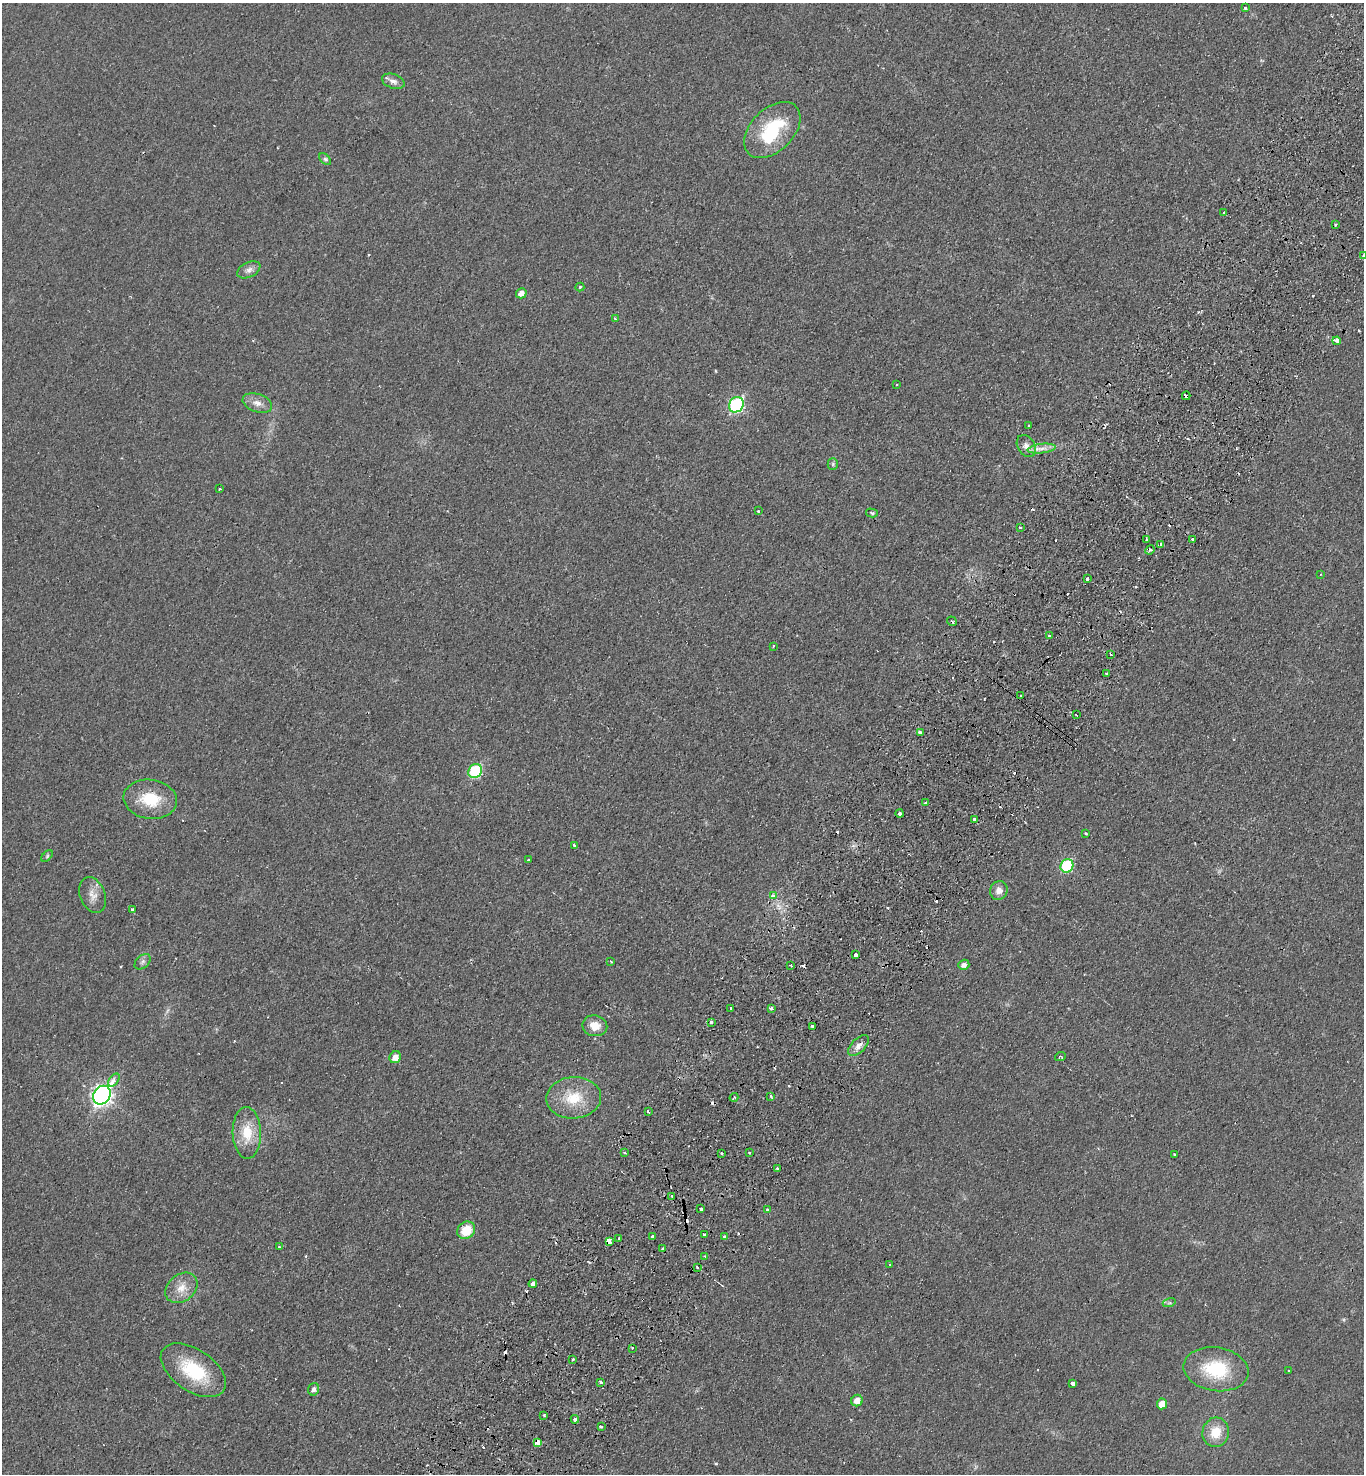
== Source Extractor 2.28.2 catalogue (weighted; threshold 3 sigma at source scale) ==
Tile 10 of 4 x 4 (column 2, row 3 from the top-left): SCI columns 1567-2928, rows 1512-2983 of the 5996 x 5963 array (HDU 1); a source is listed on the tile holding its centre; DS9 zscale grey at full resolution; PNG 1366 x 1476 px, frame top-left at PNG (2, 3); each listed source drawn as its Kron ellipse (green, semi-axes under 4 px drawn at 4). Shown black and unused: <1% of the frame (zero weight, under 2 of 3 exposures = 3% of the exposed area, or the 3 px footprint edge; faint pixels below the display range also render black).
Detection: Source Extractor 2.28.2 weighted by HDU 2 'WHT'; one run over the whole footprint, this tile lists its part. Background 0.0278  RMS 0.0048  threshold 0.0217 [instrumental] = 3 sigma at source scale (4.5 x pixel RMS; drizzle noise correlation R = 1.50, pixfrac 1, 0.05/0.05 arcsec/px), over >= 5 px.
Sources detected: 136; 1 inside a brighter object's white glare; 25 cosmic-ray / hot-pixel residue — neither listed nor drawn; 1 inside a brighter listed object's ellipse — not listed separately; the other 109 listed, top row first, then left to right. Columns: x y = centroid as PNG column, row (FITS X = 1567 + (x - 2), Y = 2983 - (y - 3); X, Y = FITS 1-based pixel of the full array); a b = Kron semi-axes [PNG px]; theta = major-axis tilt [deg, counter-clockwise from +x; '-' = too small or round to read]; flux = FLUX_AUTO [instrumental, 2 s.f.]
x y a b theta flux
1245 8 3 3 - 0.56
393 81 11 7 -20 2.4
772 130 33 21 45 29
325 159 7 4 -44 1
1224 213 3 3 - 1.2
1336 225 3 3 - 0.65
1363 255 3 2 - 0.65
249 270 12 7 26 2.4
580 287 4 4 - 0.71
521 293 5 5 - 3.2
615 319 4 3 - 0.57
1337 341 4 3 - 4.1
897 385 3 2 - 0.4
1186 396 4 3 - 2.7
257 403 15 9 -19 3.8
736 405 8 7 - 65
1029 425 3 2 - 0.68
1026 446 12 8 -58 2.8
1042 449 14 4 7 3
833 464 5 5 - 0.76
220 489 3 3 - 1.6
758 511 3 3 - 0.97
872 513 6 4 -14 0.77
1020 527 3 2 - 0.6
1146 539 3 2 - 0.41
1192 539 3 3 - 2
1161 544 3 3 - 2.8
1150 550 5 4 - 0.7
1321 574 2 2 - 0.38
1087 578 3 3 - 2.3
952 621 5 3 - 0.53
1050 636 3 3 - 0.82
773 646 3 2 - 0.49
1111 654 3 2 - 1.2
1106 674 3 2 - 0.67
1021 696 3 3 - 1.5
1076 715 3 2 - 0.92
920 733 4 3 - 3.4
475 771 7 6 - 42
150 799 27 19 -8 17
925 803 3 3 - 1.2
900 814 4 3 - 2.8
974 820 4 3 - 2.7
1086 834 3 3 - 1.7
574 845 3 3 - 1.8
47 856 7 4 46 0.76
528 860 3 3 - 0.5
1067 866 7 6 - 31
999 890 9 8 - 3.4
93 895 18 12 -69 5
773 896 3 3 - 3.3
132 910 4 3 - 1.1
856 954 4 3 - 7.2
611 961 3 2 - 0.63
143 962 9 6 43 1.5
791 965 3 3 - 0.67
964 965 5 5 - 2.2
731 1009 3 3 - 3.2
771 1009 4 3 - 1.5
711 1022 3 3 - 4.3
595 1026 12 10 -12 6.2
812 1026 3 2 - 1
859 1045 13 7 45 2.8
395 1057 6 5 - 3.9
1060 1057 5 3 - 0.55
114 1080 7 4 51 3.1
102 1095 10 8 57 210
771 1096 3 3 - 0.62
734 1097 4 3 - 0.73
574 1098 27 20 4 16
648 1112 3 2 - 0.95
247 1133 26 14 -88 13
625 1153 3 2 - 0.68
749 1153 2 2 - 0.52
722 1154 3 3 - 1.4
1175 1154 3 3 - 0.87
777 1168 3 2 - 1.3
672 1196 3 3 - 1.1
701 1209 4 3 - 1
767 1210 3 3 - 2.7
466 1230 9 8 - 12
704 1235 3 3 - 4.1
653 1237 3 3 - 3.6
725 1237 3 3 - 0.98
619 1238 3 3 - 1.1
609 1241 4 3 - 110
279 1247 3 3 - 1.3
663 1249 3 3 - 0.69
705 1256 3 2 - 0.6
890 1265 3 3 - 0.49
697 1267 3 3 - 0.72
533 1284 4 3 - 9.9
181 1288 18 13 40 6.8
1169 1303 6 4 17 0.77
632 1348 3 3 - 0.87
573 1359 3 2 - 0.56
1216 1369 33 22 -9 26
193 1370 37 21 -34 27
1289 1371 3 2 - 0.43
601 1382 3 3 - 1.3
1073 1383 3 3 - 9.2
314 1389 6 5 - 1.5
857 1401 6 5 - 4.1
1162 1404 5 5 - 5.1
544 1415 3 3 - 0.62
575 1419 4 4 - 5.9
601 1427 3 3 - 1.1
1216 1432 15 13 76 9.7
537 1442 4 3 - 8.7
Overlapping masked pixels (flux is a lower limit): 3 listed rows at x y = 1186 396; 609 1241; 537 1442
Isophote crosses this tile's border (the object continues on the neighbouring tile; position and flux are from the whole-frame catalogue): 1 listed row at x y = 1363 255